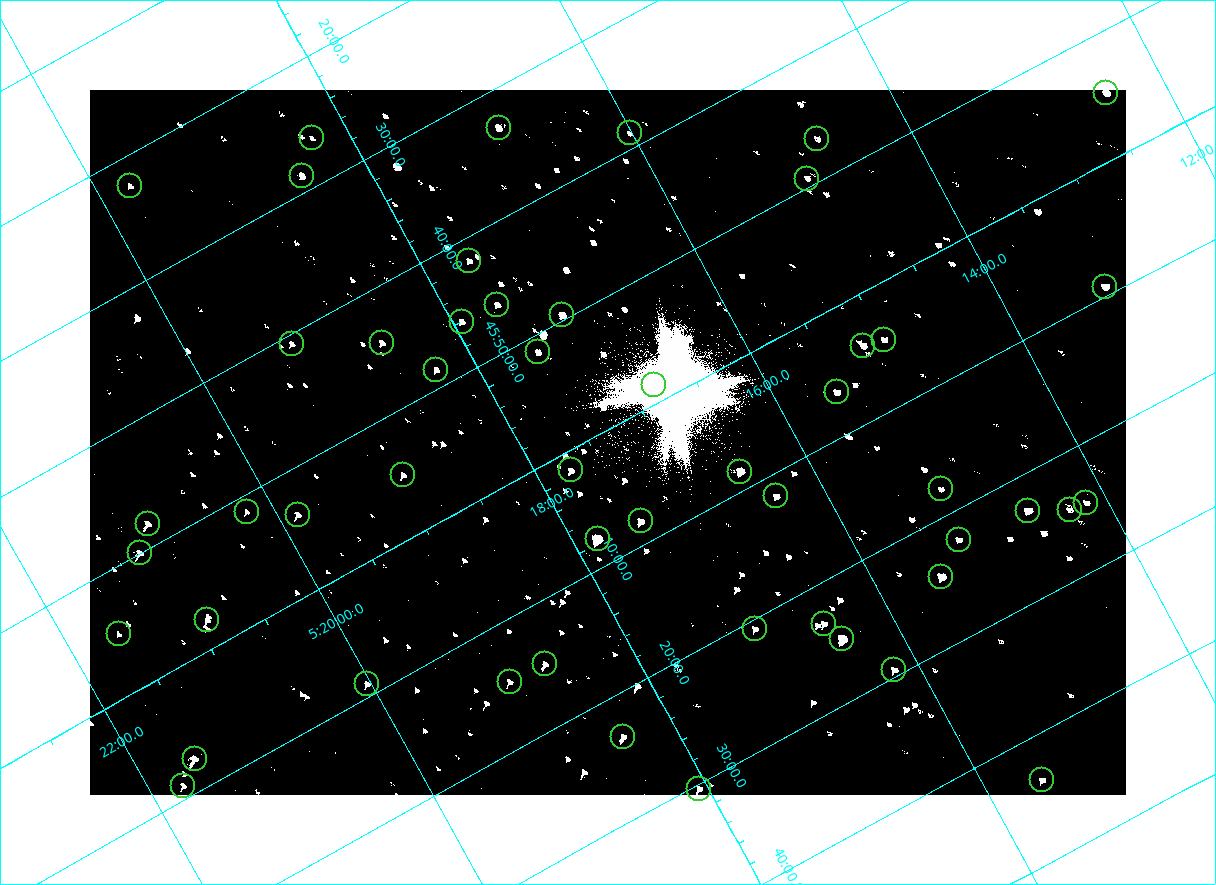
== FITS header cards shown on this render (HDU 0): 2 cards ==
NAXIS1  =                 2072
NAXIS2  =                 1410

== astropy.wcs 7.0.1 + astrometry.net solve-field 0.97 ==
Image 2072 x 1410 px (HDU 0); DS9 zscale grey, zoomed out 1/2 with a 90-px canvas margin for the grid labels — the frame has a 2x2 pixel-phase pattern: the four 2x2 pixel phases sit at different levels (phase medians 80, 80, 80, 144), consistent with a one-shot-colour (mosaic) sensor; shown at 1/2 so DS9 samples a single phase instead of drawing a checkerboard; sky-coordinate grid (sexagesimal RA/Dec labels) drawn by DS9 from the SOLVED WCS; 51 Tycho-2 reference stars matched to detected sources circled (green)
Header WCS: none
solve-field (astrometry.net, Tycho-2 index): SOLVED blind (the file carries no WCS)
Solved WCS: RA---TAN-SIP/DEC--TAN-SIP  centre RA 05:17:22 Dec +46:01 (79.34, +46.02 deg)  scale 2.54 arcsec/px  FOV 87.7' x 59.7'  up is -151 deg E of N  parity flipped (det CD > 0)
(file carries no celestial WCS; the grid is the blind solution)
Tycho-2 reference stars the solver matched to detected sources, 51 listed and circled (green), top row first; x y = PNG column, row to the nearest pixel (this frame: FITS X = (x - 90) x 2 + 1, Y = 1410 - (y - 90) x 2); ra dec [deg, ICRS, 3 dp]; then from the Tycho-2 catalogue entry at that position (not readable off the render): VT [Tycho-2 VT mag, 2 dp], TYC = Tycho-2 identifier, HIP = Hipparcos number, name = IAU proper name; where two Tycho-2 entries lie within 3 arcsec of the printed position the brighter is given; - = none
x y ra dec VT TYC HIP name
1106 93 78.114 +45.913 9.89 3345-1356-1 - -
498 128 79.231 +45.552 9.98 3358-927-1 - -
630 133 79.004 +45.647 11.41 3358-2181-1 - -
312 138 79.570 +45.438 11.18 3358-2771-1 - -
817 139 78.675 +45.779 11.07 3345-1858-1 - -
302 176 79.625 +45.478 9.93 3358-231-1 - -
807 178 78.730 +45.821 11.17 3345-560-1 - -
130 186 79.937 +45.373 10.74 3358-949-1 - -
469 261 79.411 +45.697 10.62 3358-1083-1 - -
1105 286 78.300 +46.154 9.71 3345-874-1 - -
497 305 79.404 +45.771 10.28 3358-1309-1 - -
562 315 79.298 +45.827 8.77 3358-3023-1 - -
462 322 79.483 +45.767 10.14 3358-481-1 - -
884 340 78.747 +46.074 10.28 3345-730-1 - -
382 342 79.645 +45.739 10.39 3358-323-1 - -
292 344 79.806 +45.679 11.23 3358-1039-1 - -
863 346 78.791 +46.067 9.53 3358-1478-1 - -
538 352 79.377 +45.856 9.99 3358-2785-1 - -
436 370 79.575 +45.809 10.46 3358-3067-1 - -
654 385 79.203 +45.975 10.21 3358-3142-1 - -
836 392 78.883 +46.107 10.16 3358-1042-1 - -
571 470 79.434 +46.025 9.87 3358-2812-1 - -
740 472 79.133 +46.141 8.10 3358-3148-1 - -
403 475 79.737 +45.917 10.42 3358-2222-1 - -
940 489 78.790 +46.297 10.91 3358-2798-1 - -
776 496 79.092 +46.196 10.35 3358-1074-1 - -
1086 503 78.541 +46.411 10.86 3345-1321-1 - -
1070 510 78.578 +46.409 10.96 3345-1097-1 - -
1028 511 78.654 +46.383 8.84 3345-1869-1 - -
246 512 80.050 +45.855 11.27 3358-2824-1 - -
298 514 79.963 +45.894 10.08 3358-2584-1 - -
640 521 79.360 +46.135 9.37 3358-2973-1 - -
148 524 80.238 +45.802 9.43 3358-655-1 - -
598 538 79.453 +46.128 7.41 3358-2414-1 - -
958 540 78.806 +46.372 10.28 3358-1208-1 - -
140 553 80.281 +45.832 9.52 3358-2963-1 - -
941 576 78.874 +46.406 8.07 3358-1254-1 - -
207 620 80.228 +45.962 10.38 3358-2502-1 - -
824 624 79.131 +46.386 9.87 3358-62-1 - -
755 629 79.260 +46.346 10.40 3358-902-1 - -
118 634 80.398 +45.917 10.91 3358-2348-1 - -
842 638 79.113 +46.416 6.95 3358-1284-1 - -
545 664 79.670 +46.248 10.61 3358-2504-1 - -
894 670 79.049 +46.490 10.10 3358-1590-1 - -
510 682 79.751 +46.245 10.97 3358-2202-1 - -
367 684 80.007 +46.150 10.36 3358-1438-1 - -
623 736 79.602 +46.390 9.90 3358-202-1 - -
194 758 80.388 +46.123 8.89 3358-1920-1 - -
1042 780 78.889 +46.726 10.59 3358-58-1 - -
183 786 80.435 +46.149 10.14 3358-1944-1 - -
699 788 79.516 +46.506 10.34 3358-900-1 - -